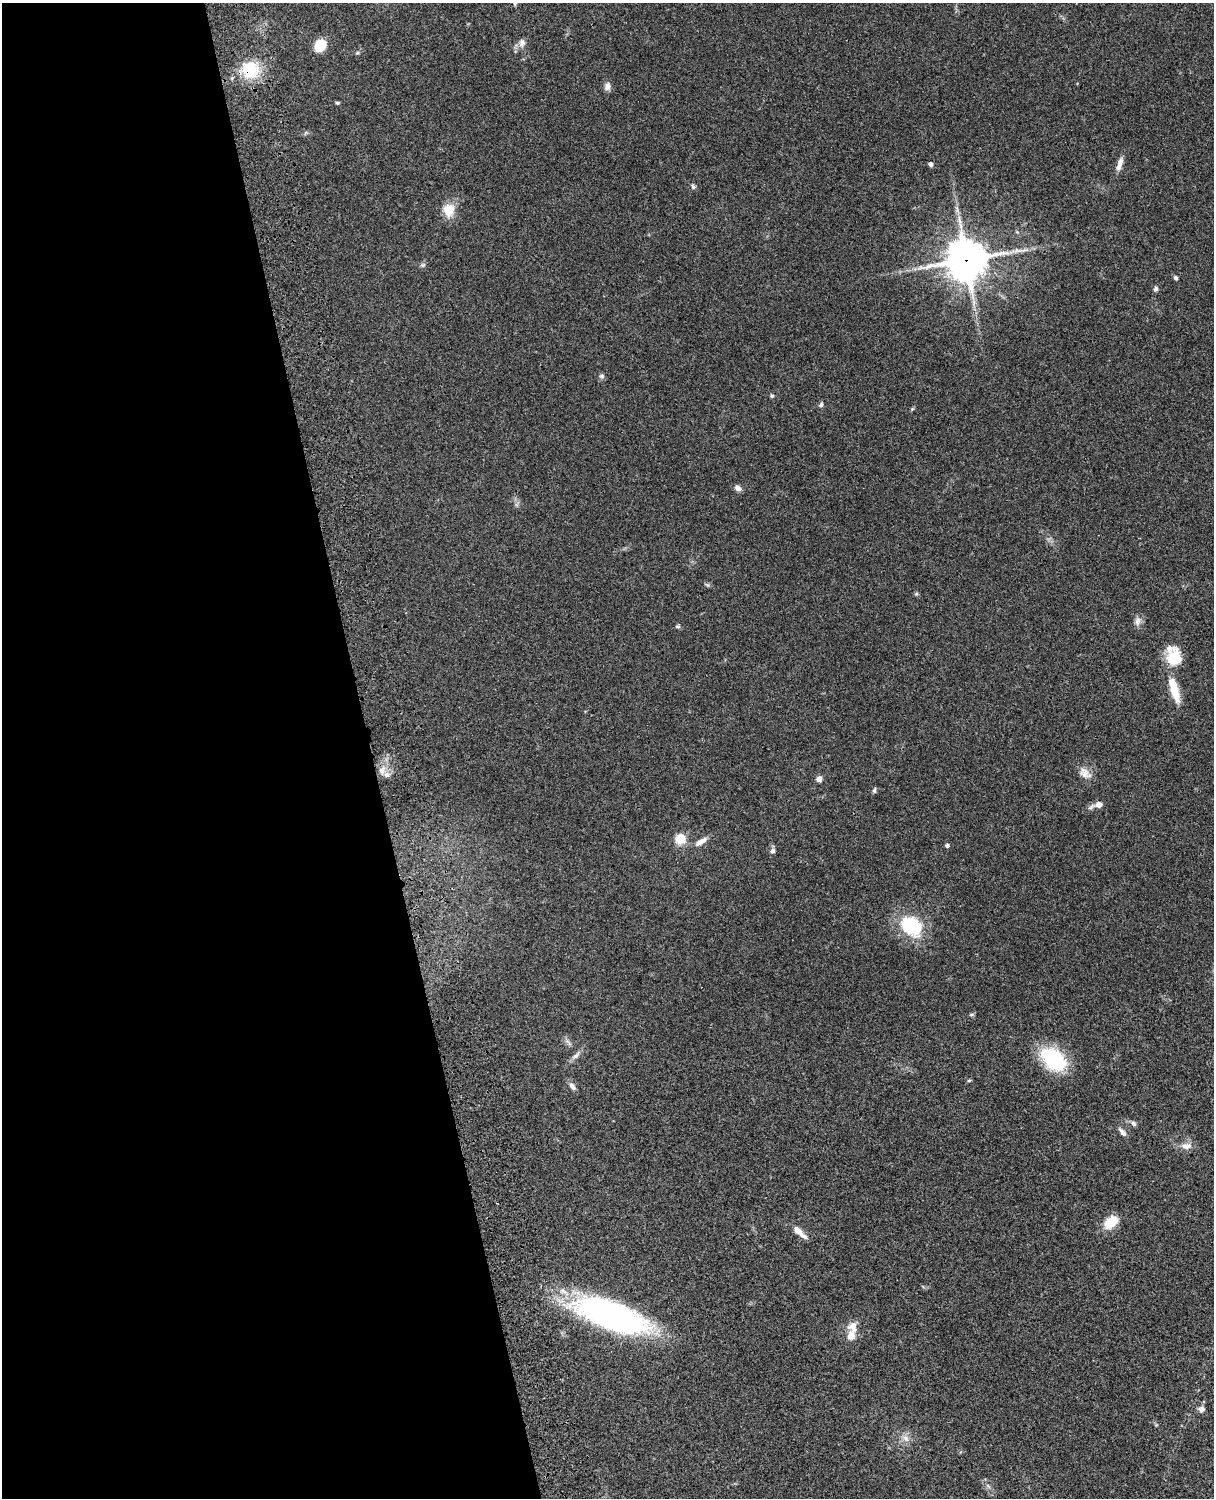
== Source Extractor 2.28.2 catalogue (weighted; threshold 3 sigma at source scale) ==
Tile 5 of 4 x 3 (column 1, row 2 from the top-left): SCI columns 121-1332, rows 1773-3268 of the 5087 x 4927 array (HDU 1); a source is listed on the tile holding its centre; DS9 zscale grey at full resolution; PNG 1216 x 1500 px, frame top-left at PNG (2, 3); no overlay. Shown black and unused: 31% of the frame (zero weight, under 3 of 4 exposures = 6% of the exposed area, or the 3 px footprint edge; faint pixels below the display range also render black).
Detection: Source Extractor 2.28.2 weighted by HDU 2 'WHT'; one run over the whole footprint, this tile lists its part. Background 0.0823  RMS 0.006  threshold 0.0271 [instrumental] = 3 sigma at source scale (4.5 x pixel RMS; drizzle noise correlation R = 1.50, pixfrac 1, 0.05/0.05 arcsec/px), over >= 5 px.
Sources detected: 55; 1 too faint to see at this stretch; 2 inside a brighter object's white glare — not listed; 4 inside a brighter listed object's ellipse — not listed separately; the other 48 listed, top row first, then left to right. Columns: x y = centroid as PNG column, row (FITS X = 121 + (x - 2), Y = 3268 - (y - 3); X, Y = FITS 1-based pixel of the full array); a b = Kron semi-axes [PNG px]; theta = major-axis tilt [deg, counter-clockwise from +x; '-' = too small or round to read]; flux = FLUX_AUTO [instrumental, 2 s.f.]
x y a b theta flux
522 43 12 9 82 3.2
320 45 12 10 48 14
357 53 6 4 18 0.74
250 69 23 21 -40 22
607 86 10 8 76 2.9
337 103 5 4 - 0.85
931 164 4 4 - 2.2
1120 164 17 6 72 4.3
693 187 6 5 - 1.3
449 209 13 12 - 11
1017 232 6 3 -19 0.65
966 260 14 14 - 1400
1175 278 5 4 - 1.2
1156 289 6 5 - 1.6
602 376 8 6 0 1.4
772 396 6 5 - 0.91
821 405 6 5 - 1.3
738 488 9 6 -29 2.5
707 585 8 3 -19 0.91
916 594 6 4 19 0.73
1137 621 12 8 77 2.9
678 626 6 5 - 1
1174 658 23 18 83 15
1174 691 25 10 -73 13
382 770 11 8 88 4.3
1085 773 19 11 -40 5.3
819 779 7 6 - 2.4
874 790 7 4 74 1.1
1099 804 9 8 - 3.6
680 839 11 10 - 9.2
701 842 19 6 31 4.2
947 846 5 4 - 1.2
773 851 7 6 - 1.8
908 922 27 16 47 18
971 1014 7 3 1 0.84
576 1055 16 5 47 2.8
1054 1059 32 22 -39 35
969 1081 5 3 - 0.63
572 1086 11 6 -56 2.5
1133 1123 8 6 -45 1.5
1122 1132 12 6 -49 2.6
1186 1146 16 9 3 4.5
1111 1222 12 8 41 19
799 1232 19 6 -43 5.6
611 1315 80 27 -19 160
853 1327 15 13 -74 5.7
1201 1409 9 8 - 2.5
906 1438 10 7 -46 3.3
Overlapping masked pixels (flux is a lower limit): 2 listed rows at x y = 250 69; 966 260